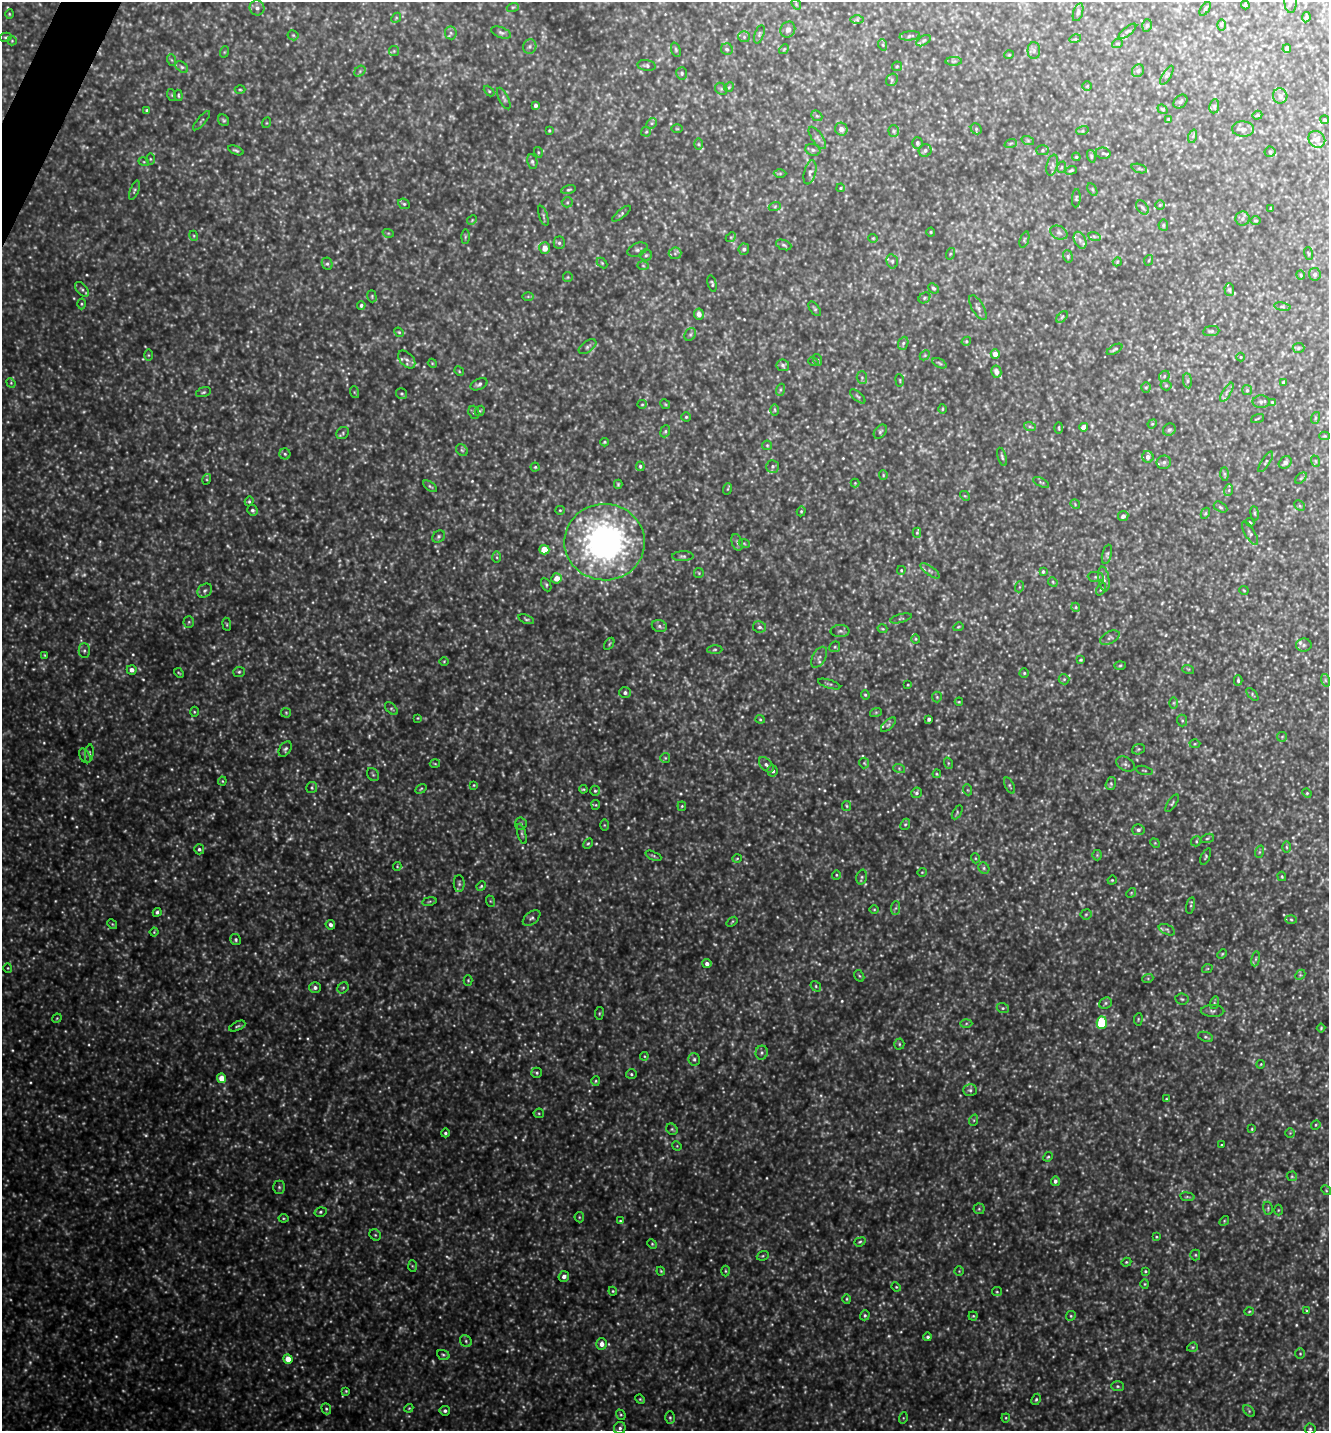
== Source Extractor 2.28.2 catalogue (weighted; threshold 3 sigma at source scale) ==
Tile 11 of 4 x 4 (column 3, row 3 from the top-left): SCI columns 2796-4122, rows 1431-2859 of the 5727 x 5718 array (HDU 1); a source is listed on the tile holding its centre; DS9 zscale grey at full resolution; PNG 1331 x 1433 px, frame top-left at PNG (2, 2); each listed source drawn as its Kron ellipse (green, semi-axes under 4 px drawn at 4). Shown black and unused: <1% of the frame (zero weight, under 4 of 8 exposures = <1% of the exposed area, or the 3 px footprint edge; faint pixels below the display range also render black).
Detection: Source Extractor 2.28.2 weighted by HDU 2 'WHT'; one run over the whole footprint, this tile lists its part. Background 0.451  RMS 0.061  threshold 0.252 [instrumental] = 3 sigma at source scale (4.09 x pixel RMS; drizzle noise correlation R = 1.36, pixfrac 0.8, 0.05/0.05 arcsec/px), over >= 5 px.
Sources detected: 777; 164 too faint to see at this stretch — neither listed nor drawn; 8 inside a brighter listed object's ellipse — not listed separately; of the other 605, all 500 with FLUX_AUTO >= 5.16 (the completeness limit of this list) listed and drawn (105 fainter detections not listed), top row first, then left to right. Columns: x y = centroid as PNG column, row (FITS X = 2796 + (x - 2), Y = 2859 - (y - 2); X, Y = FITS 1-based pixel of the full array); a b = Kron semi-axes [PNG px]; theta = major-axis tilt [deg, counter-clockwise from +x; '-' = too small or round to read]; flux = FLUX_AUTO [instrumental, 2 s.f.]
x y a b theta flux
1291 2 11 6 -89 15
796 4 6 4 -49 6.6
1245 5 4 3 - 6.9
513 7 6 4 18 7.9
257 8 8 7 - 23
1205 9 8 4 55 8
1078 12 9 4 72 13
9 14 5 3 - 5.5
1306 17 5 3 - 7.3
396 18 5 4 - 6.9
857 20 7 4 -1 9.7
1147 25 6 5 - 11
1221 25 6 4 -90 7.4
788 30 8 7 - 25
1127 31 11 3 39 10
451 33 6 6 - 13
501 33 10 5 -20 15
759 34 10 4 72 11
293 35 5 5 - 7.8
910 36 10 4 5 13
6 37 6 4 13 8.1
744 37 6 5 - 12
1075 39 6 3 16 5.4
12 41 5 4 - 6.6
923 41 8 4 30 12
1117 44 5 3 - 5.9
883 45 6 3 -71 7.1
530 47 7 6 - 16
727 49 6 5 - 12
784 49 5 4 - 7
1287 49 4 4 - 33
676 50 7 4 -72 8.8
394 51 5 5 - 7.7
1034 51 8 6 -90 16
224 52 6 3 71 6.1
1009 55 5 4 - 5.8
172 60 6 3 -69 7.1
954 61 8 4 1 12
647 65 9 5 -8 13
897 66 5 4 - 6.7
182 67 7 5 -36 11
360 71 6 5 - 9.4
1138 71 6 5 - 14
682 73 6 5 - 10
1167 75 11 3 59 10
892 80 6 5 - 11
1087 86 4 4 - 5.5
729 87 5 4 - 7.6
240 89 5 3 - 7
721 89 6 5 - 10
489 91 6 4 -45 7.1
172 95 6 4 -71 6.4
178 95 6 3 -85 6.9
1280 96 8 7 - 24
504 98 12 4 -63 14
1180 102 8 6 44 13
536 105 4 3 - 14
1214 106 7 5 82 9.5
1163 109 5 3 - 6.4
147 110 4 4 - 11
1257 115 5 4 - 6.4
817 116 6 4 -41 9.7
1169 119 3 3 - 5.2
224 120 6 5 - 9.6
1325 120 4 3 - 8
201 121 12 4 49 10
266 123 5 3 - 5.3
652 123 6 4 44 11
677 129 5 3 - 5.3
841 129 6 6 - 33
976 129 6 5 - 8.2
1243 129 11 7 -2 23
549 130 3 3 - 5.7
894 131 5 5 - 8.8
1082 131 6 4 17 7.3
646 132 5 4 - 7.6
1193 136 7 4 72 11
817 138 13 5 -55 19
1317 139 9 8 - 56
1028 141 6 4 -19 8.3
917 143 6 5 - 11
1011 143 6 4 18 8
699 144 6 4 -89 7.5
236 150 8 3 -23 10
813 150 8 5 -19 15
925 150 6 6 - 15
1043 150 6 5 - 9.8
538 152 5 3 - 6.3
1270 152 5 5 - 8.1
1103 153 7 5 -9 12
1091 156 6 4 -74 8
1076 157 4 4 - 6.3
150 159 5 4 - 6.5
144 162 5 3 - 5.5
532 162 7 5 -79 11
1052 165 11 5 76 16
1062 167 6 3 70 6.4
1139 168 8 3 -19 9.6
1071 170 6 3 21 7.1
810 172 12 6 77 21
780 173 6 4 1 7
841 188 4 3 - 6.1
1092 189 7 4 -60 7.2
134 190 10 4 69 11
569 190 7 4 11 8.8
1076 198 9 4 85 7.9
567 202 5 5 - 8.7
404 204 6 5 - 8.7
1160 205 5 4 - 6.8
775 206 6 4 20 8.4
1142 207 8 5 -50 14
1271 208 3 3 - 7.9
621 214 11 4 39 11
543 216 10 4 -71 11
1242 219 7 7 - 15
472 220 5 4 - 6.1
1256 221 5 3 - 5.8
1163 225 5 5 - 9.4
931 232 4 4 - 5.8
388 233 6 3 -18 5.9
1059 233 9 6 -27 18
194 236 5 3 - 5.6
1094 236 6 4 -19 8.8
465 237 7 4 89 7.5
731 237 5 4 - 7.5
873 238 5 4 - 5.9
1024 239 8 2 69 5.8
1080 240 9 5 -65 22
559 243 6 5 - 13
784 245 8 5 -21 12
545 248 6 5 - 54
744 249 5 5 - 15
637 250 10 6 21 18
675 253 6 6 - 13
1308 253 6 3 -71 5.9
950 254 6 3 72 6.1
646 255 6 5 - 9.6
1068 256 6 4 -71 8.9
1149 260 5 3 - 5.4
892 261 7 5 -76 13
1117 262 5 3 - 5.2
602 263 6 4 -45 6.8
327 264 6 5 - 13
643 266 6 3 -2 5.9
1315 274 6 6 - 18
1301 275 4 4 - 6.7
568 277 5 5 - 6.3
712 284 8 4 -76 8.3
933 288 6 4 -42 10
82 289 9 5 -50 13
1229 290 6 5 - 9.8
372 296 6 4 -73 7.5
528 296 6 4 0 6.3
924 298 6 5 - 10
81 304 5 3 - 7.1
361 305 4 4 - 12
1282 307 8 4 -9 11
978 308 14 6 -61 20
815 309 8 4 -54 10
699 314 5 5 - 33
1062 317 7 4 46 8.9
1211 331 8 5 7 11
399 332 5 4 - 6.8
690 334 7 5 53 9.9
966 341 5 4 - 7.6
903 343 7 5 68 11
587 347 10 5 36 15
1298 348 6 5 - 8.5
1115 349 8 3 29 9.5
995 354 4 4 - 39
148 355 6 4 -90 7.3
925 355 6 4 45 8.3
1241 357 4 4 - 5.6
407 360 10 6 -48 22
818 360 6 4 -72 6.6
813 361 5 3 - 5.4
432 363 4 3 - 5.3
939 363 8 4 -28 8.5
783 365 6 6 - 13
459 371 5 4 - 6
996 372 6 5 - 32
1164 376 6 5 - 8.8
862 378 6 5 - 11
900 380 6 3 -82 5.4
1187 381 7 4 -83 10
1283 382 3 3 - 6.9
11 383 5 4 - 6.3
479 384 9 5 25 16
1166 385 5 5 - 7.7
1146 387 5 4 - 7.5
780 390 6 4 72 8.7
1247 390 5 5 - 8.3
203 392 8 4 18 9.7
354 392 6 4 -71 6.6
1227 392 11 4 58 17
402 394 5 5 - 9.4
858 396 9 4 -41 10
1261 402 8 6 1 15
1272 402 4 4 - 5.3
642 404 5 4 - 6.8
665 404 5 4 - 6.1
942 409 5 3 - 5.7
775 410 6 4 -89 7.5
480 411 6 4 44 6.9
474 412 7 5 -70 11
686 417 4 4 - 7.6
1258 418 7 3 19 5.4
1315 418 6 3 71 6.1
1152 424 5 4 - 5.3
1030 427 6 4 -19 8.5
1084 427 4 4 - 54
1059 428 5 2 - 5.7
1169 430 7 5 39 11
665 431 6 4 68 9.4
880 432 8 5 50 12
343 433 7 5 42 12
1325 436 5 4 - 5.4
604 442 4 3 - 6.9
767 445 5 5 - 7
462 450 6 5 - 9.7
285 454 5 5 - 11
1002 457 9 4 -73 12
1148 457 6 5 - 26
1315 461 6 3 -71 6.4
1164 462 7 6 - 16
1266 462 12 3 57 10
1285 462 7 5 40 16
640 466 5 4 - 9.4
773 466 6 6 - 13
535 467 4 4 - 6.7
1224 474 7 4 -89 9.1
883 475 5 4 - 6
1301 478 7 4 45 7.6
207 479 5 3 - 6.5
1041 482 8 4 -27 8.8
855 483 4 4 - 5.9
618 484 4 3 - 7.1
430 486 8 4 -36 9.8
727 489 6 3 70 5.5
1229 490 6 4 72 7.8
965 496 5 4 - 6.7
249 501 5 4 - 7.9
1075 504 5 4 - 5.8
1300 506 6 4 -46 8.1
1220 507 7 5 -28 10
252 510 5 5 - 14
560 510 5 4 - 6.4
801 511 5 4 - 7.3
1205 513 6 4 61 7.6
1255 513 7 4 -82 7.7
1123 516 5 5 - 23
1250 522 4 3 - 5.6
917 533 5 4 - 7.3
1250 533 13 5 -60 14
439 536 7 5 47 13
605 542 40 38 -5 2000
737 542 8 5 -72 13
744 543 5 3 - 5.7
544 550 5 4 - 110
1107 554 10 5 76 11
683 556 11 5 0 13
497 557 6 4 -89 8.6
901 570 4 3 - 6.1
930 571 11 4 -36 16
1043 572 3 3 - 6.7
699 573 5 5 - 6.9
1096 577 8 5 -8 10
557 578 5 5 - 58
1104 579 12 5 -81 19
1053 582 5 4 - 6.2
546 585 7 4 -64 9.7
1019 587 5 3 - 5.2
1101 589 7 3 65 7.5
1244 590 5 3 - 5.4
205 591 8 6 39 16
1076 607 4 4 - 6.4
901 618 11 3 15 8
526 619 8 4 -20 10
189 622 5 5 - 8.6
227 624 6 3 -81 6.4
659 626 7 6 - 15
759 627 6 5 - 15
958 627 5 3 - 5.7
882 629 5 3 - 5.6
840 631 9 6 0 17
1110 638 10 6 27 16
916 639 4 4 - 5.7
609 644 6 3 55 6.5
1304 645 8 6 2 17
835 647 6 5 - 8.8
715 649 7 4 1 8.8
84 651 7 5 -89 14
45 655 4 4 - 5.5
819 657 11 6 60 24
1081 660 3 3 - 6.4
444 661 5 3 - 5.4
1120 665 6 4 2 6.7
1188 669 6 3 -17 6.1
132 670 5 4 - 29
239 672 6 5 - 9.8
179 673 6 3 -44 6
1024 673 4 4 - 8
1064 679 5 5 - 8.2
1238 680 5 3 - 11
1325 680 6 4 -72 9.6
829 684 11 3 -18 12
908 685 3 2 - 5.4
625 693 6 5 - 17
1252 694 7 4 -47 7.3
865 695 5 4 - 7.9
937 697 5 5 - 7.3
959 702 4 4 - 5.2
1174 703 6 4 90 6.7
391 709 8 5 -44 10
194 712 5 3 - 5.6
876 712 6 4 19 7.3
286 713 5 4 - 6.8
418 718 4 4 - 5.5
760 719 4 4 - 6.5
929 719 4 3 - 16
1182 720 6 5 - 9.6
888 725 9 4 44 13
1282 737 5 4 - 6.4
1195 744 5 3 - 6.1
285 749 8 5 55 14
1138 749 6 5 - 8.9
89 754 9 4 81 11
85 756 8 5 -60 11
665 758 5 5 - 7
864 763 5 5 - 7.4
948 763 6 3 -72 6.8
435 764 5 3 - 5.4
1126 764 10 6 -28 19
766 765 9 5 -47 18
899 768 6 4 -20 7.9
1144 770 8 3 -15 6.7
773 771 5 5 - 22
937 774 4 4 - 5.9
373 775 7 5 -54 11
222 781 4 4 - 5.8
1111 784 6 5 - 9.5
474 785 4 4 - 5.3
1010 785 9 4 -64 9.2
312 787 5 5 - 9.8
421 789 6 4 32 7.8
583 789 4 3 - 6.5
968 790 5 3 - 5.4
595 791 5 4 - 8.9
916 793 5 5 - 14
1307 793 5 4 - 6.5
1172 803 10 4 55 9.5
596 805 5 4 - 6.2
682 806 5 4 - 6.4
847 806 5 4 - 7.2
957 812 7 4 59 8.1
521 824 6 6 - 13
905 824 6 4 66 8.5
604 825 6 4 -89 6.4
1138 830 6 5 - 17
522 834 10 4 -74 11
1207 838 7 4 19 8.7
1196 841 5 4 - 7.6
588 843 5 4 - 7
1155 843 5 4 - 5.6
1286 847 5 3 - 6.1
199 849 5 5 - 14
1259 852 6 4 71 8.2
1097 855 5 5 - 8
653 856 8 3 -23 9
1206 857 9 4 67 9.4
737 858 5 3 - 5.3
975 858 5 3 - 5.3
397 866 4 4 - 5.5
984 868 6 5 - 12
922 872 5 4 - 5.3
836 875 5 4 - 6.7
1282 876 5 3 - 6.2
862 877 7 5 75 11
1112 880 4 4 - 5.6
459 884 8 5 -89 13
481 886 5 4 - 7.4
1131 893 5 4 - 6.2
429 901 7 3 9 7.2
490 901 6 4 -71 6.2
1191 905 8 3 78 9.4
896 908 7 4 87 11
874 910 5 3 - 5.3
157 912 4 4 - 13
1086 914 5 5 - 8.8
532 918 10 6 38 16
1291 920 5 3 - 6.9
732 922 6 3 38 5.9
112 924 5 4 - 7.2
330 925 5 4 - 21
1167 930 9 5 -24 12
154 932 4 3 - 5.5
236 940 6 5 - 10
1222 954 5 3 - 5.8
1256 959 7 4 81 9.2
707 964 4 4 - 23
8 968 5 4 - 6.4
1207 969 5 3 - 5.3
1300 975 6 4 44 8.3
859 976 6 4 -59 8
1148 978 5 3 - 6.6
468 980 5 4 - 6.4
816 986 6 4 -51 7.8
315 987 6 5 - 21
343 988 6 5 - 9.8
1182 999 6 5 - 10
1105 1003 7 5 23 10
1214 1003 6 4 73 9
1003 1008 6 5 - 9.5
1212 1011 12 6 -1 17
599 1013 6 3 81 6.5
57 1018 5 4 - 6.2
1138 1019 6 4 83 7.4
966 1023 6 4 2 8.7
1102 1023 6 5 - 280
237 1026 9 4 25 11
1321 1028 4 4 - 6.6
1206 1037 8 4 -22 11
899 1044 5 5 - 9.1
762 1053 7 6 - 14
644 1056 4 4 - 5.2
694 1059 6 5 - 15
1261 1064 4 3 - 5.3
537 1073 5 5 - 9.4
631 1074 5 4 - 9.3
222 1078 5 4 - 75
596 1081 5 4 - 7.4
970 1090 7 5 -2 15
1166 1099 4 4 - 5.4
539 1113 5 5 - 7.4
974 1120 5 3 - 6.8
1316 1125 5 4 - 5.9
672 1129 6 5 - 9.2
1252 1129 4 3 - 5.2
445 1133 4 4 - 10
1290 1133 5 5 - 6.5
1222 1145 3 3 - 5.7
677 1146 5 4 - 5.4
1048 1157 5 4 - 8
1292 1176 5 5 - 7.2
1055 1181 5 4 - 17
279 1187 6 5 - 11
1326 1190 5 4 - 6.8
1187 1197 7 3 -8 8.1
1268 1208 7 5 -74 8.9
979 1209 5 5 - 8.6
1278 1210 5 3 - 5.4
320 1212 6 4 16 9.7
579 1217 5 5 - 7.6
283 1218 5 4 - 5.9
620 1221 4 4 - 6.7
1224 1221 5 4 - 7.5
375 1235 6 5 - 10
1156 1237 4 3 - 5.4
860 1242 6 4 21 8.6
652 1244 5 4 - 7.3
1195 1255 5 5 - 7.8
763 1256 6 4 21 7.9
1126 1262 5 4 - 6.5
412 1266 6 4 -87 7.2
661 1271 4 3 - 5.9
725 1271 5 3 - 6.6
959 1271 4 4 - 6.1
1145 1271 4 3 - 6.9
564 1276 5 5 - 27
1145 1284 4 4 - 6
896 1287 5 4 - 6.5
613 1291 4 4 - 6.5
997 1292 5 4 - 7
847 1299 5 4 - 7.3
1249 1311 5 3 - 5.5
1307 1311 4 3 - 5.7
865 1315 5 4 - 10
973 1316 4 4 - 6.8
1071 1316 5 4 - 7.4
928 1337 4 4 - 12
466 1341 6 5 - 11
602 1344 5 5 - 39
1192 1347 5 4 - 7.4
1300 1354 5 4 - 7
443 1355 6 5 - 10
288 1359 5 4 - 79
1118 1386 6 5 - 10
346 1391 4 3 - 5.9
640 1399 5 4 - 6.7
1036 1399 6 4 63 9.6
409 1408 4 3 - 5.2
326 1409 6 4 -69 11
445 1411 5 5 - 14
1249 1411 7 4 -46 9.6
621 1415 5 4 - 7.4
670 1418 6 5 - 9.2
903 1418 5 3 - 6.2
1006 1418 4 4 - 5.8
620 1428 6 5 - 15
1310 1429 5 5 - 10
Isophote crosses this tile's border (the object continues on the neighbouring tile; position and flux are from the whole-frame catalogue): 1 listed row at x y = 1291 2
Unlisted compact peaks at least as high as the median listed source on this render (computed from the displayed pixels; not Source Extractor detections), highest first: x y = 307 1038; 76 827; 863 756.